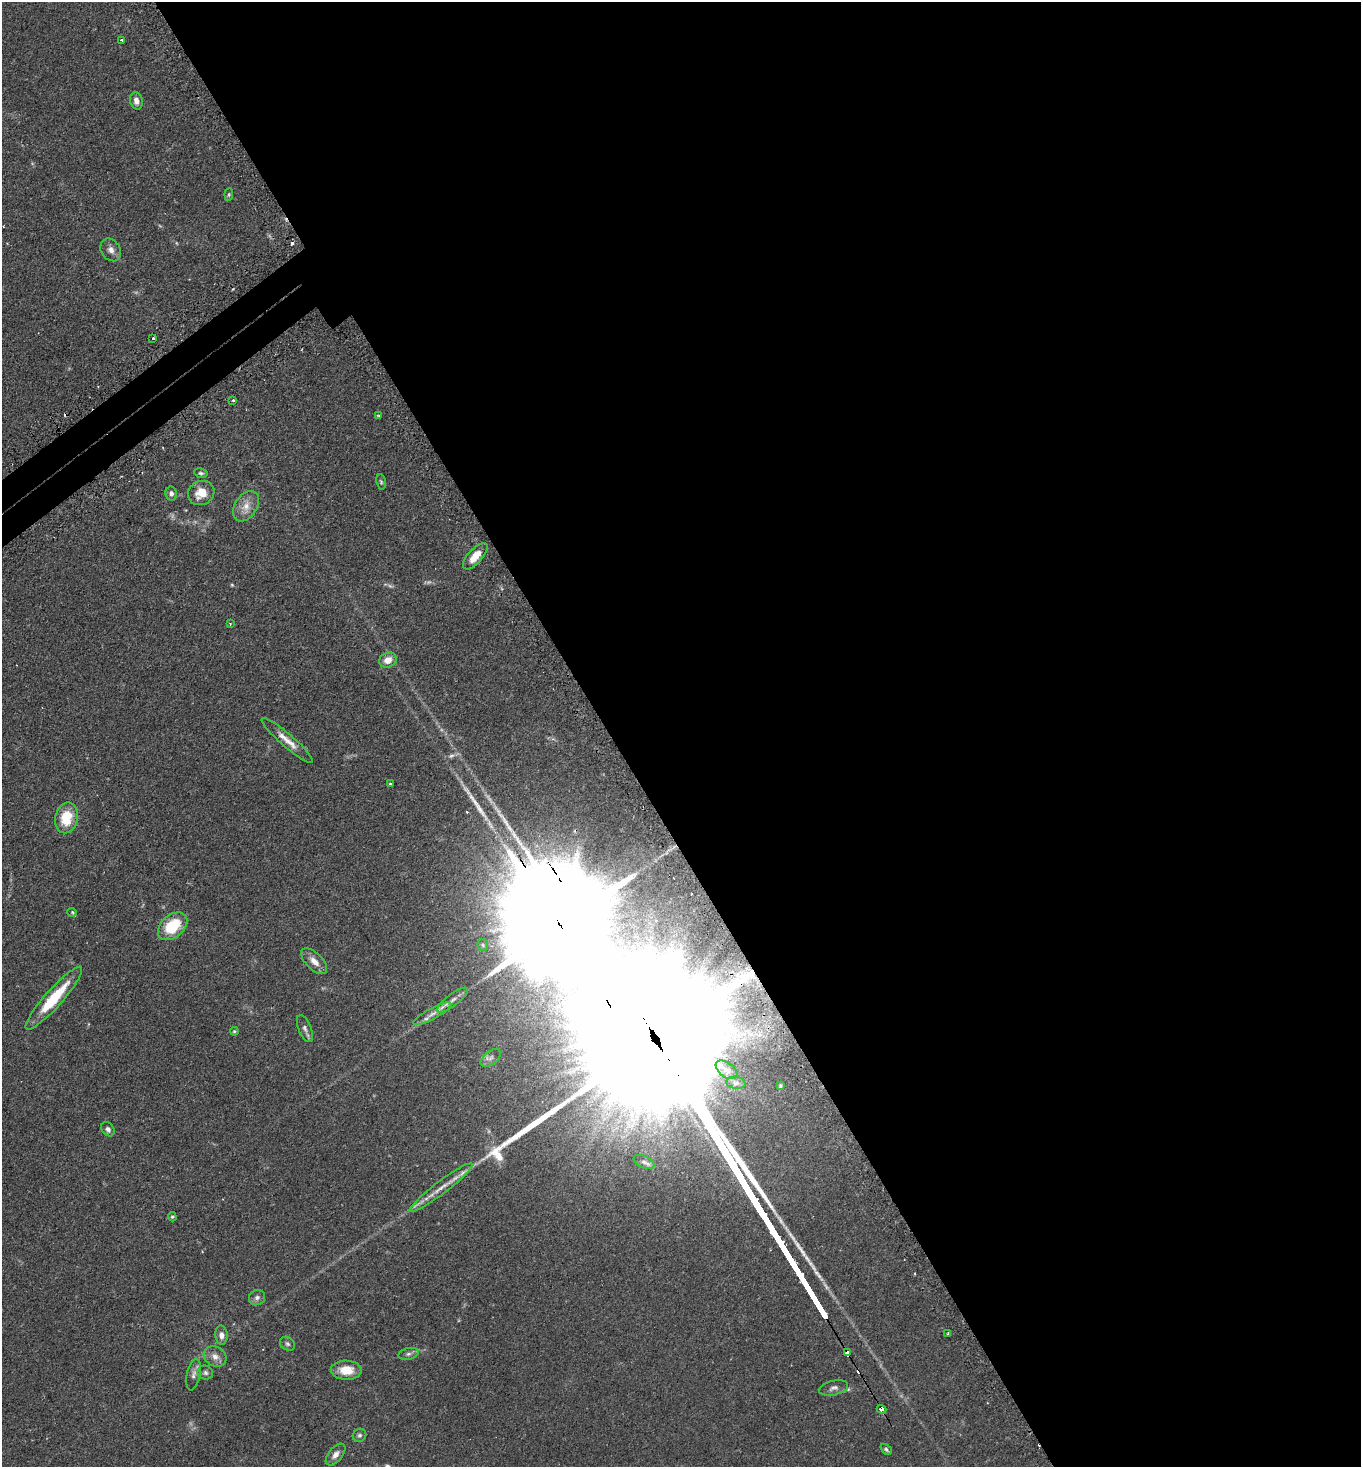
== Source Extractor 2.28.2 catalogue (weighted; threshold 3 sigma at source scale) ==
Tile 8 of 4 x 4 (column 4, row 2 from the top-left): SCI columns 4265-5623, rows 2979-4443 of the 5949 x 5957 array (HDU 1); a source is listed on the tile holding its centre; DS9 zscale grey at full resolution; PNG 1363 x 1469 px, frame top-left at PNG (2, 2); each listed source drawn as its Kron ellipse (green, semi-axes under 4 px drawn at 4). Shown black and unused: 57% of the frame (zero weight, under 2 of 3 exposures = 4% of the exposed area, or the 3 px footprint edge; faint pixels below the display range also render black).
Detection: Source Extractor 2.28.2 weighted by HDU 2 'WHT'; one run over the whole footprint, this tile lists its part. Background 0.131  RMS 0.0059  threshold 0.0263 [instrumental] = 3 sigma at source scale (4.5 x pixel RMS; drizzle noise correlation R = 1.50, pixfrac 1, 0.05/0.05 arcsec/px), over >= 5 px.
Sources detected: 64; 4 too faint to see at this stretch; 1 inside a brighter object's white glare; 8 cosmic-ray / hot-pixel residue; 1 long thin detection or spike segment (spike, bleed or trail) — neither listed nor drawn; the other 50 listed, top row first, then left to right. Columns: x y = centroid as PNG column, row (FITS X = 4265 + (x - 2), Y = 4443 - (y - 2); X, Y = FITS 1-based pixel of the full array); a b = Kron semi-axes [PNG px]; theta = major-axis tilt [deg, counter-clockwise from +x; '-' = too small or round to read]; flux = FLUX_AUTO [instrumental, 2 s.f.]
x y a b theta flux
122 40 3 3 - 0.86
136 101 9 6 -76 3
229 194 6 4 83 0.7
111 250 12 9 -54 3.4
153 339 3 3 - 2.9
233 400 3 3 - 0.89
378 415 4 2 - 0.42
201 473 7 4 -10 1.1
381 482 7 5 -80 0.87
171 493 7 6 - 1.7
201 493 13 12 - 8.3
246 506 17 11 57 6.2
475 556 16 7 47 7.9
230 623 3 3 - 0.53
388 660 9 7 24 5.4
287 740 33 6 -41 6.4
390 784 3 3 - 0.65
66 818 15 11 77 17
72 912 5 4 - 0.62
173 926 17 11 41 22
483 945 6 5 - 0.92
314 961 16 8 -45 4.9
54 998 41 8 48 25
452 1000 19 6 37 3.4
432 1014 21 5 28 4.3
305 1029 14 6 -68 2.2
234 1031 4 4 - 0.59
491 1058 11 6 37 2
726 1070 12 7 -37 2.8
736 1083 9 6 -8 1.7
780 1086 4 3 - 0.7
108 1129 8 6 -49 1.7
644 1162 11 6 -25 1.9
441 1188 39 6 37 8.9
172 1217 5 4 - 0.66
257 1298 8 7 - 2
948 1334 4 3 - 1.6
221 1335 10 6 -86 2.8
287 1344 8 6 -35 1.4
847 1353 4 3 - 210
408 1354 10 5 13 1.7
215 1357 12 9 -34 4
346 1370 15 9 -2 10
205 1373 8 7 - 1.6
193 1375 16 6 78 2.7
834 1388 15 7 13 2.5
882 1409 5 3 - 7.1
359 1435 7 6 - 1.4
886 1449 6 4 -41 0.91
336 1455 13 7 50 3.2
Overlapping masked pixels (flux is a lower limit): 2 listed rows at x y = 847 1353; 882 1409